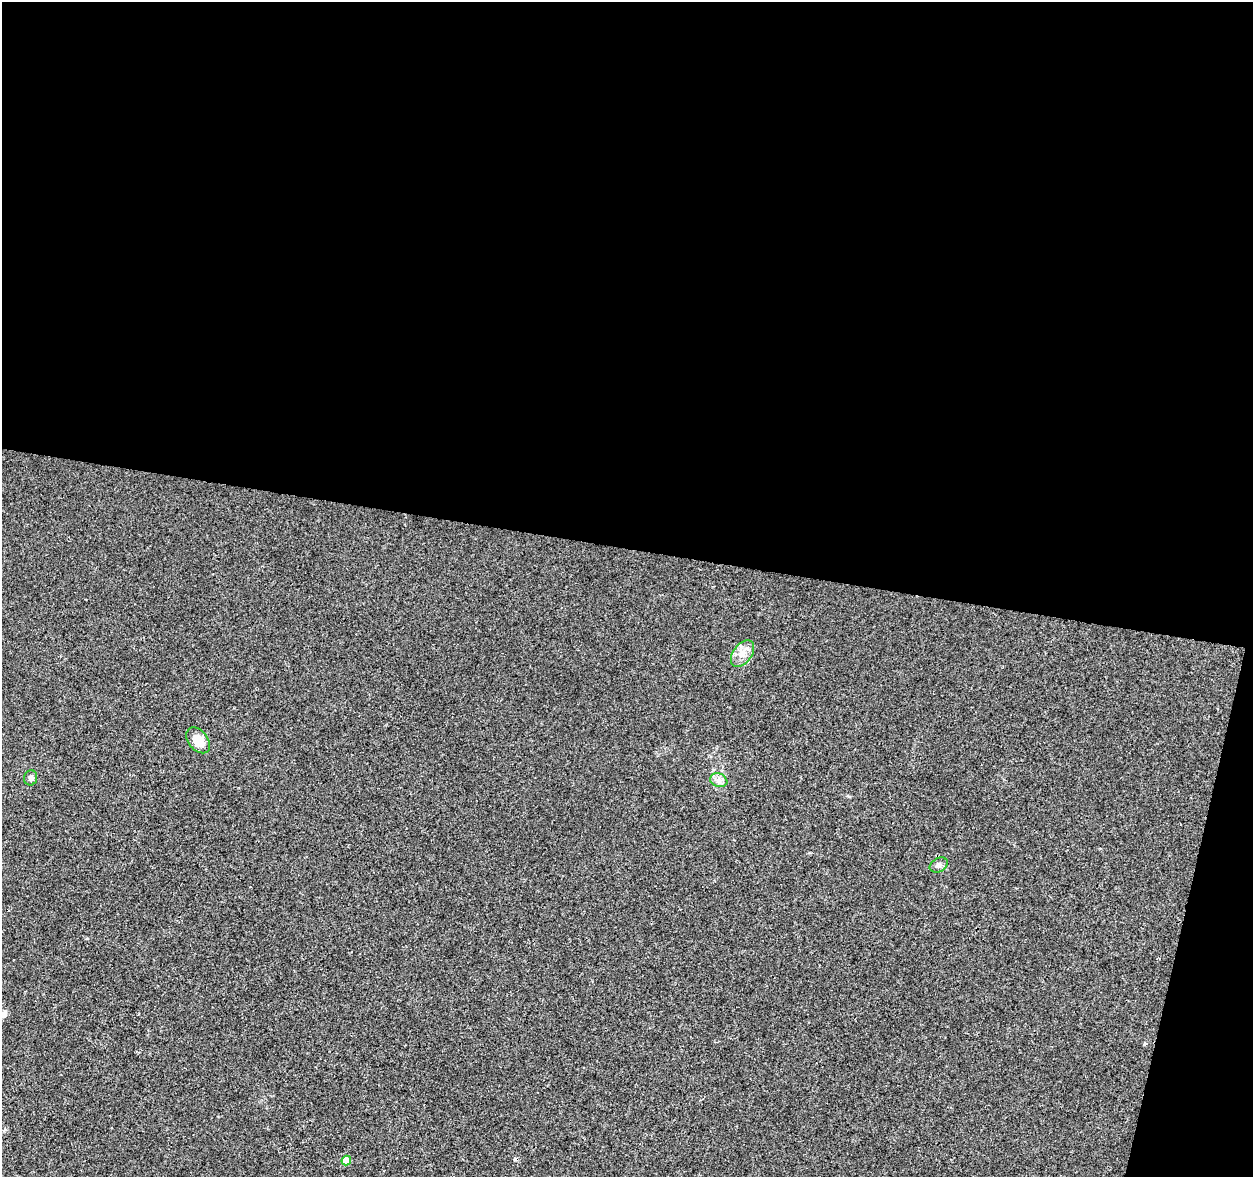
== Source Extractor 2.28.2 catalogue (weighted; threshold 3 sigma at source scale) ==
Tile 4 of 4 x 4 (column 4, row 1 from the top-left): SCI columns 3753-5003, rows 3748-4922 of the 5013 x 5207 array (HDU 1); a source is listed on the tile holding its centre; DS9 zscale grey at full resolution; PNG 1255 x 1179 px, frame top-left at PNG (2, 2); each listed source drawn as its Kron ellipse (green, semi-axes under 4 px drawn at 4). Shown black and unused: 49% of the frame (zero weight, under 3 of 4 exposures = <1% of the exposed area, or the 3 px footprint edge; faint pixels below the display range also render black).
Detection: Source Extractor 2.28.2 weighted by HDU 2 'WHT'; one run over the whole footprint, this tile lists its part. Background 0.00629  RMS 0.0027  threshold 0.0124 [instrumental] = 3 sigma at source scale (4.5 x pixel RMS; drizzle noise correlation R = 1.50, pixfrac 1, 0.0396/0.0396 arcsec/px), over >= 5 px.
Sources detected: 7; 1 cosmic-ray / hot-pixel residue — neither listed nor drawn; the other 6 listed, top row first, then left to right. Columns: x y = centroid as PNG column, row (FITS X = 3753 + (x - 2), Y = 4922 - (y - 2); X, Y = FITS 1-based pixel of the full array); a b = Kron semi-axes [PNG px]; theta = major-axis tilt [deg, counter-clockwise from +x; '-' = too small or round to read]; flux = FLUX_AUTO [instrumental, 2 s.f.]
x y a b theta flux
742 653 15 9 54 2.5
198 740 15 9 -52 4.1
31 778 8 6 79 0.94
719 780 9 6 -21 1.2
939 865 9 6 32 0.91
346 1161 5 4 - 4.6